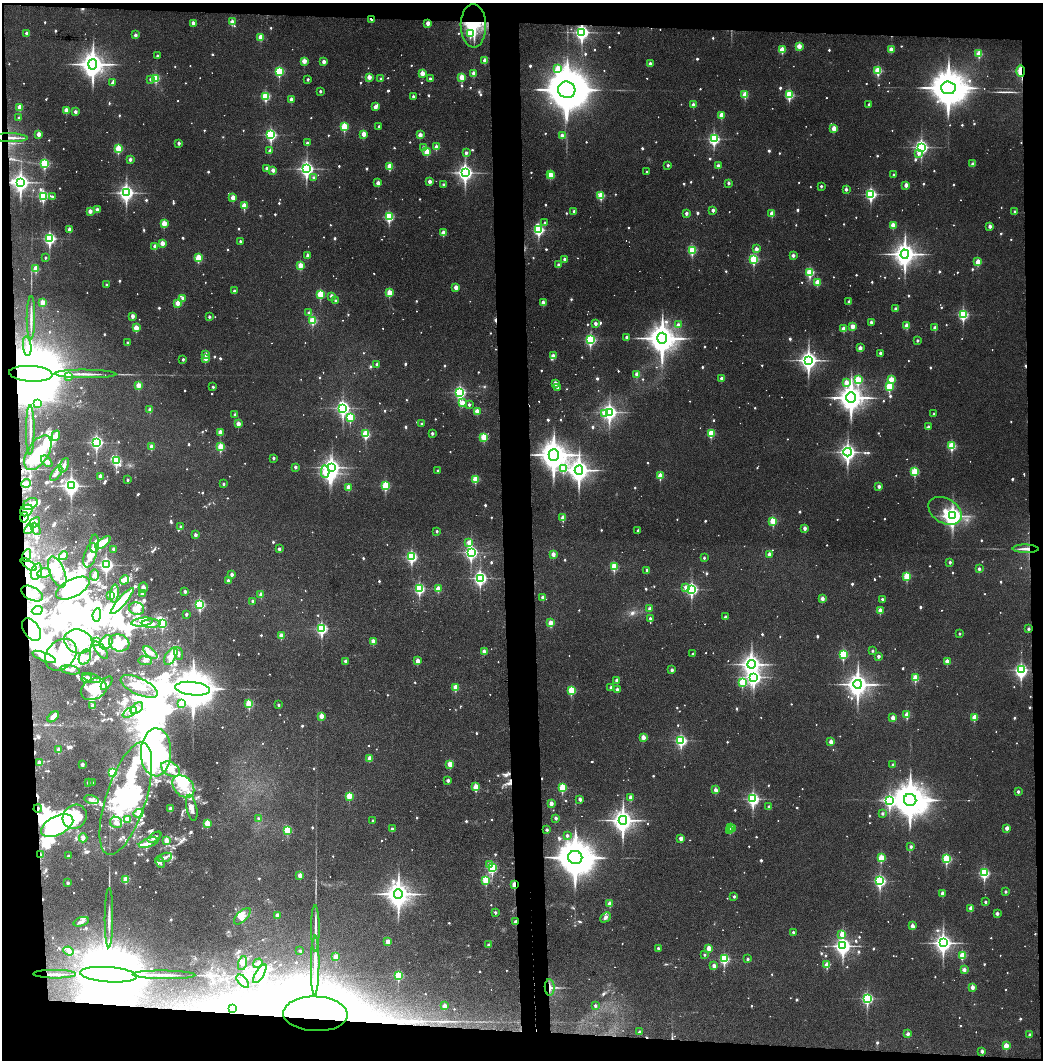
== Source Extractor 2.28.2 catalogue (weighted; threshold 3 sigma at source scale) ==
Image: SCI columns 81-4243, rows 5-4235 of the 4321 x 4242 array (HDU 1 of 3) = the unmasked area's bounding box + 8 px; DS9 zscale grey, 4 x 4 block average (1 PNG px = mean of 4 x 4 image px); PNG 1045 x 1062 px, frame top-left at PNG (2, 3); each listed source drawn as its Kron ellipse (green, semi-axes under 4 px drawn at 4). Shown black and unused: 11% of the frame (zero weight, under 3 of 4 exposures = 6% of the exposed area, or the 3 px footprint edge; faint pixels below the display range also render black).
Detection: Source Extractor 2.28.2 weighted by HDU 2 'WHT'. Background 0.036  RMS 0.005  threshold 0.0227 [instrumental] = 3 sigma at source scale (4.5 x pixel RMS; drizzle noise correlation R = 1.50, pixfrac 1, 0.05/0.05 arcsec/px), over >= 5 px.
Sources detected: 1697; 83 too faint to see at this stretch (4 x 4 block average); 103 inside a brighter object's white glare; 17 cosmic-ray / hot-pixel residue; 3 long thin detections or spike segments (spike, bleed or trail) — neither listed nor drawn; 36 coinciding with a brighter row at this scale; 157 inside a brighter listed object's ellipse — not listed separately; of the other 1298, all 500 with FLUX_AUTO >= 10.2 (the completeness limit of this list) listed and drawn (798 fainter detections not listed), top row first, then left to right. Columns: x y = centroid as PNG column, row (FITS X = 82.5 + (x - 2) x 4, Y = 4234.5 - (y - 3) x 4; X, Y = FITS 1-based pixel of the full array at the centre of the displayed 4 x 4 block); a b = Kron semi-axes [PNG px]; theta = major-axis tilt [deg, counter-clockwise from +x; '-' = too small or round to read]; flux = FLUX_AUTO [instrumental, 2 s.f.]
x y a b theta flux
371 19 2 2 - 15
232 22 2 2 - 51
193 23 2 2 - 31
428 23 2 2 - 47
473 26 21 13 -89 140
582 32 3 3 - 1100
26 33 2 2 - 16
470 33 2 2 - 150
135 35 2 2 - 20
261 37 2 2 - 81
799 46 2 2 - 65
891 49 2 2 - 44
782 50 2 2 - 100
979 54 2 2 - 130
157 56 2 2 - 13
485 60 2 2 - 45
304 61 2 2 - 64
324 62 2 2 - 37
650 63 2 2 - 24
93 64 5 4 - 4000
558 69 3 2 - 130
279 71 3 2 - 290
878 71 2 2 - 210
1021 71 5 2 - 55
422 73 2 2 - 56
474 73 2 2 - 33
369 77 2 2 - 52
462 77 2 2 - 110
156 78 2 2 - 170
150 79 2 2 - 13
308 79 2 2 - 14
381 79 2 2 - 15
430 79 2 2 - 14
112 83 2 2 - 11
948 88 7 6 - 14000
567 90 9 8 - 22000
320 91 2 2 - 10
745 95 2 2 - 110
789 95 3 2 - 260
266 96 3 2 - 280
413 96 2 2 - 19
291 99 2 2 - 38
869 104 2 2 - 11
693 105 2 2 - 34
20 107 2 2 - 69
375 107 2 2 - 32
66 110 2 2 - 52
75 112 2 2 - 24
721 115 2 2 - 70
19 118 2 2 - 10
379 126 2 2 - 12
344 127 2 2 - 190
834 128 2 2 - 63
39 134 2 2 - 45
364 134 2 2 - 73
271 135 3 2 - 490
420 135 2 2 - 52
562 135 2 2 - 36
11 138 17 2 -1 16
714 139 3 2 - 520
179 143 2 2 - 21
307 143 2 2 - 15
436 147 2 2 - 51
921 147 3 3 - 920
423 148 2 2 - 22
119 149 2 2 - 180
270 151 2 2 - 18
427 152 2 2 - 100
466 153 2 2 - 17
919 153 4 3 - 22
130 159 2 2 - 26
45 163 3 2 - 280
973 164 2 2 - 26
668 165 2 2 - 14
390 166 2 2 - 110
718 166 2 2 - 26
266 168 2 2 - 16
307 169 4 3 - 1000
273 170 2 2 - 33
647 172 2 2 - 11
465 173 4 3 - 1400
550 174 2 2 - 94
894 174 2 2 - 11
552 176 2 2 - 19
314 177 2 2 - 13
430 181 2 2 - 28
21 182 4 4 - 1700
378 183 2 2 - 38
728 183 2 2 - 15
443 184 2 2 - 12
906 185 2 2 - 40
821 186 2 2 - 13
846 189 2 2 - 22
126 193 4 3 - 1300
871 194 3 2 - 520
43 196 3 2 - 400
52 196 2 2 - 10
601 196 3 2 - 150
233 198 2 2 - 64
244 206 2 2 - 90
97 209 2 2 - 30
713 210 2 2 - 24
90 211 2 2 - 43
574 211 2 2 - 19
1015 212 2 2 - 13
686 213 2 2 - 23
772 213 2 2 - 63
389 217 3 2 - 300
164 223 2 2 - 98
545 223 2 2 - 16
893 225 2 2 - 57
990 226 2 2 - 27
69 229 2 2 - 38
539 230 3 2 - 470
443 233 2 2 - 62
50 239 3 2 - 570
240 241 2 2 - 12
162 243 2 2 - 53
155 246 2 2 - 45
756 249 2 2 - 34
692 250 3 2 - 240
905 254 4 4 - 3500
793 255 2 2 - 27
308 256 2 2 - 31
45 258 2 2 - 12
198 258 2 2 - 150
564 259 2 2 - 22
754 259 3 2 - 300
978 262 2 2 - 94
300 265 2 2 - 86
559 265 2 2 - 24
36 269 2 2 - 100
810 272 3 2 - 240
817 282 2 2 - 93
106 285 2 2 - 14
456 287 2 2 - 50
234 291 2 2 - 18
389 293 2 2 - 100
320 294 2 2 - 160
331 296 2 2 - 26
183 298 2 2 - 24
336 301 2 2 - 14
849 301 2 2 - 17
42 302 2 2 - 67
178 303 2 2 - 74
543 303 2 2 - 45
895 309 2 2 - 16
309 313 2 2 - 20
963 315 3 2 - 390
132 316 2 2 - 36
209 317 2 2 - 16
31 318 22 2 89 19
313 320 2 2 - 200
871 322 2 2 - 19
595 323 2 2 - 30
678 325 2 2 - 20
907 326 2 2 - 71
853 327 2 2 - 67
136 328 2 2 - 84
935 328 2 2 - 36
844 329 2 2 - 64
627 337 2 2 - 17
662 338 5 5 - 6400
590 340 3 2 - 460
917 340 2 2 - 12
128 343 2 2 - 16
27 346 10 2 -84 14
860 348 2 2 - 37
880 353 2 2 - 17
206 354 2 2 - 21
553 356 2 2 - 40
205 358 2 2 - 71
183 359 2 2 - 12
808 360 4 3 - 1900
377 364 2 2 - 20
31 374 22 8 -3 99000
85 374 31 2 -1 30
637 374 2 2 - 37
69 376 2 2 - 36
722 378 2 2 - 26
891 379 2 2 - 98
858 380 3 2 - 210
846 382 2 2 - 40
555 383 2 2 - 36
138 385 2 2 - 78
889 386 3 2 - 190
213 387 2 2 - 13
558 387 2 2 - 13
460 392 3 2 - 590
851 398 5 4 - 4800
37 403 2 2 - 42
462 403 2 2 - 55
469 405 2 2 - 15
343 408 4 3 - 890
150 410 2 2 - 39
477 411 2 2 - 57
609 412 4 3 - 1000
605 413 3 2 - 60
235 414 2 2 - 15
934 414 2 2 - 16
350 417 3 2 - 190
238 424 2 2 - 50
422 424 2 2 - 12
928 427 2 2 - 20
30 430 25 2 90 23
220 432 2 2 - 53
432 433 2 2 - 14
711 433 2 2 - 150
366 434 3 2 - 200
56 436 5 3 - 32
484 437 2 2 - 150
96 443 3 2 - 690
952 446 3 2 - 210
151 447 2 2 - 50
221 447 2 2 - 150
848 452 4 3 - 1300
38 453 19 10 58 290
554 455 6 5 - 6000
273 458 2 2 - 14
47 461 7 3 -47 11
116 461 3 2 - 330
64 465 7 3 66 15
295 467 2 2 - 17
332 467 3 3 - 1600
563 469 3 2 - 86
438 470 2 2 - 11
579 470 4 4 - 3100
325 472 6 4 89 61
915 472 2 2 - 200
56 473 9 3 58 11
100 476 2 2 - 46
660 476 2 2 - 81
476 479 2 2 - 150
127 480 2 2 - 14
26 483 5 4 - 18
224 484 2 2 - 14
71 486 4 3 - 1500
386 486 2 2 - 240
879 486 2 2 - 28
348 487 2 2 - 61
30 504 8 5 31 37
26 510 7 5 37 24
945 511 18 12 -30 94
953 516 3 3 - 1400
24 517 5 4 - 25
563 518 2 2 - 70
773 521 3 2 - 150
35 523 6 3 42 21
181 527 2 2 - 18
805 528 2 2 - 30
29 529 6 3 46 13
36 529 6 4 -66 14
638 530 2 2 - 10
437 531 2 2 - 11
195 535 2 2 - 29
103 542 9 4 37 49
469 542 2 2 - 26
94 544 9 4 88 44
114 549 2 2 - 22
279 549 2 2 - 19
1026 549 13 2 -1 21
471 552 3 3 - 850
553 554 2 2 - 39
769 554 2 2 - 28
90 555 12 6 73 39
27 556 6 4 77 16
63 556 5 4 - 33
412 557 3 2 - 490
704 558 2 2 - 11
950 562 2 2 - 14
29 564 9 4 -37 20
106 565 3 2 - 930
614 567 3 2 - 160
979 569 2 2 - 21
647 570 2 2 - 15
36 571 8 5 72 42
57 572 16 7 -68 64
44 573 7 5 13 25
232 574 2 2 - 25
94 575 5 4 - 14
907 576 2 2 - 160
480 578 3 3 - 880
124 580 5 4 - 20
228 580 2 2 - 18
143 587 5 4 - 14
686 587 2 2 - 30
73 588 18 9 28 250
419 589 3 2 - 440
438 589 2 2 - 74
692 589 3 2 - 680
185 592 2 2 - 25
32 594 12 6 -27 33
114 594 9 4 85 20
142 594 4 3 - 12
111 595 4 2 - 33
261 595 2 2 - 48
543 597 2 2 - 38
822 599 2 2 - 38
882 599 2 2 - 13
122 601 17 4 49 280
253 601 2 2 - 17
200 604 3 2 - 440
137 609 7 6 - 24
650 609 2 2 - 26
37 610 6 3 25 16
880 611 2 2 - 60
186 614 2 2 - 14
97 615 7 3 82 550
725 617 2 2 - 22
650 618 2 2 - 13
142 622 11 3 9 26
162 623 4 2 - 280
550 623 2 2 - 60
151 624 9 4 1 39
322 629 3 2 - 530
1028 629 2 2 - 15
31 630 12 7 -57 440
959 633 2 2 - 10
281 636 2 2 - 51
78 641 14 11 -19 220
96 641 3 2 - 12
373 641 2 2 - 37
106 642 7 5 56 91
119 643 10 8 -18 110
101 650 10 5 -52 19
872 651 2 2 - 10
150 652 8 4 -39 22
484 652 2 2 - 38
178 653 6 3 -69 11
693 654 2 2 - 11
843 654 3 2 - 260
61 655 18 14 45 200
171 656 9 5 57 32
878 656 2 2 - 23
44 657 12 4 -22 44
85 657 8 5 61 23
145 661 7 3 -7 14
345 661 2 2 - 22
418 661 2 2 - 65
947 661 2 2 - 40
751 664 4 3 - 2100
70 670 10 4 -11 13
672 670 2 2 - 23
1021 670 3 3 - 670
754 677 4 3 - 1000
87 678 5 3 - 34
92 678 10 3 -15 12
915 678 2 2 - 140
617 680 2 2 - 36
742 682 2 2 - 170
107 683 8 4 53 11
858 684 4 4 - 3400
139 686 20 8 -26 69
611 687 2 2 - 13
456 688 2 2 - 98
94 689 13 10 25 120
193 689 17 6 -6 17000
617 689 2 2 - 28
571 690 2 2 - 160
181 703 2 2 - 58
249 704 3 2 - 170
278 705 2 2 - 14
93 706 2 2 - 24
137 708 7 4 39 20
130 712 8 3 28 12
907 715 2 2 - 82
321 716 2 2 - 64
53 717 7 3 44 32
974 717 2 2 - 88
893 718 2 2 - 52
643 737 2 2 - 61
681 740 3 2 - 490
831 742 2 2 - 46
58 750 2 2 - 46
156 752 24 15 89 1400
370 758 2 2 - 57
39 763 2 2 - 33
450 764 2 2 - 84
82 765 2 2 - 28
893 765 2 2 - 14
170 769 10 6 -30 44
113 773 3 2 - 310
448 780 2 2 - 27
88 783 2 2 - 25
93 783 2 2 - 12
183 786 13 9 -47 76
476 787 2 2 - 95
562 788 2 2 - 220
716 790 2 2 - 40
1018 791 2 2 - 15
349 796 2 2 - 120
631 797 2 2 - 37
126 799 59 20 72 880
580 799 2 2 - 24
753 799 3 3 - 620
91 800 7 4 -14 19
910 800 6 6 - 13000
890 801 3 3 - 610
551 803 2 2 - 45
769 807 2 2 - 16
192 808 13 5 -79 29
38 809 4 2 - 12
170 809 2 2 - 48
138 813 5 4 - 18
882 813 2 2 - 12
75 817 13 11 44 280
258 818 2 2 - 11
556 818 2 2 - 19
128 819 2 2 - 39
623 820 4 4 - 3000
373 821 2 2 - 10
116 822 6 5 - 14
207 823 2 2 - 120
57 826 17 9 27 450
730 828 2 2 - 45
1007 828 2 2 - 40
392 829 2 2 - 22
732 829 2 2 - 20
287 830 2 2 - 150
547 830 2 2 - 17
730 830 2 2 - 41
567 835 2 2 - 15
154 837 8 3 33 15
83 838 4 3 - 13
681 838 2 2 - 50
166 841 2 2 - 55
149 843 10 3 17 22
911 846 2 2 - 14
40 855 2 2 - 24
68 856 2 2 - 13
165 857 7 3 17 13
575 858 7 6 - 16000
881 858 2 2 - 160
947 859 3 2 - 260
160 862 6 4 -64 11
489 865 2 2 - 32
492 868 3 2 - 330
984 873 3 2 - 370
300 875 2 2 - 44
126 880 2 2 - 96
486 880 3 2 - 190
880 881 3 2 - 510
68 883 2 2 - 23
514 885 2 2 - 65
1006 891 2 2 - 14
942 893 2 2 - 41
398 894 5 4 - 4100
734 896 2 2 - 13
985 902 2 2 - 13
610 904 2 2 - 54
971 908 2 2 - 50
495 912 2 2 - 16
997 913 2 2 - 25
277 915 2 2 - 26
242 916 10 5 44 23
606 917 6 3 45 11
109 918 29 2 90 27
81 922 8 4 18 14
515 922 2 2 - 31
912 926 2 2 - 33
315 928 23 2 90 23
793 932 2 2 - 13
842 934 3 2 - 72
388 942 2 2 - 62
943 943 4 3 - 1800
489 945 2 2 - 21
843 946 4 3 - 1500
658 948 2 2 - 16
709 948 2 2 - 60
69 951 5 3 - 14
300 951 2 2 - 14
705 955 2 2 - 11
962 955 2 2 - 130
336 957 2 2 - 57
724 959 3 2 - 360
748 959 2 2 - 10
242 963 7 4 75 11
258 963 5 3 - 15
315 965 30 2 89 59
827 965 2 2 - 79
714 966 2 2 - 34
964 970 2 2 - 32
55 974 21 2 0 23
260 974 11 3 59 30
108 975 28 7 -4 130000
164 975 31 2 -1 31
398 976 3 2 - 240
243 981 8 4 -47 12
550 987 8 5 -87 20
972 987 2 2 - 37
867 998 3 2 - 550
595 1005 2 2 - 15
444 1006 2 2 - 41
232 1009 2 2 - 11
315 1014 32 17 -2 10000
639 1032 2 2 - 11
908 1034 2 2 - 25
1030 1035 2 2 - 18
1006 1046 2 2 - 79
982 1051 2 2 - 24
Overlapping masked pixels (flux is a lower limit): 17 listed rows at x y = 371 19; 473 26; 582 32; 1021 71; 11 138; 31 374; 24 517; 1026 549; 31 630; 38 809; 40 855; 514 885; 515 922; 55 974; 108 975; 550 987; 315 1014